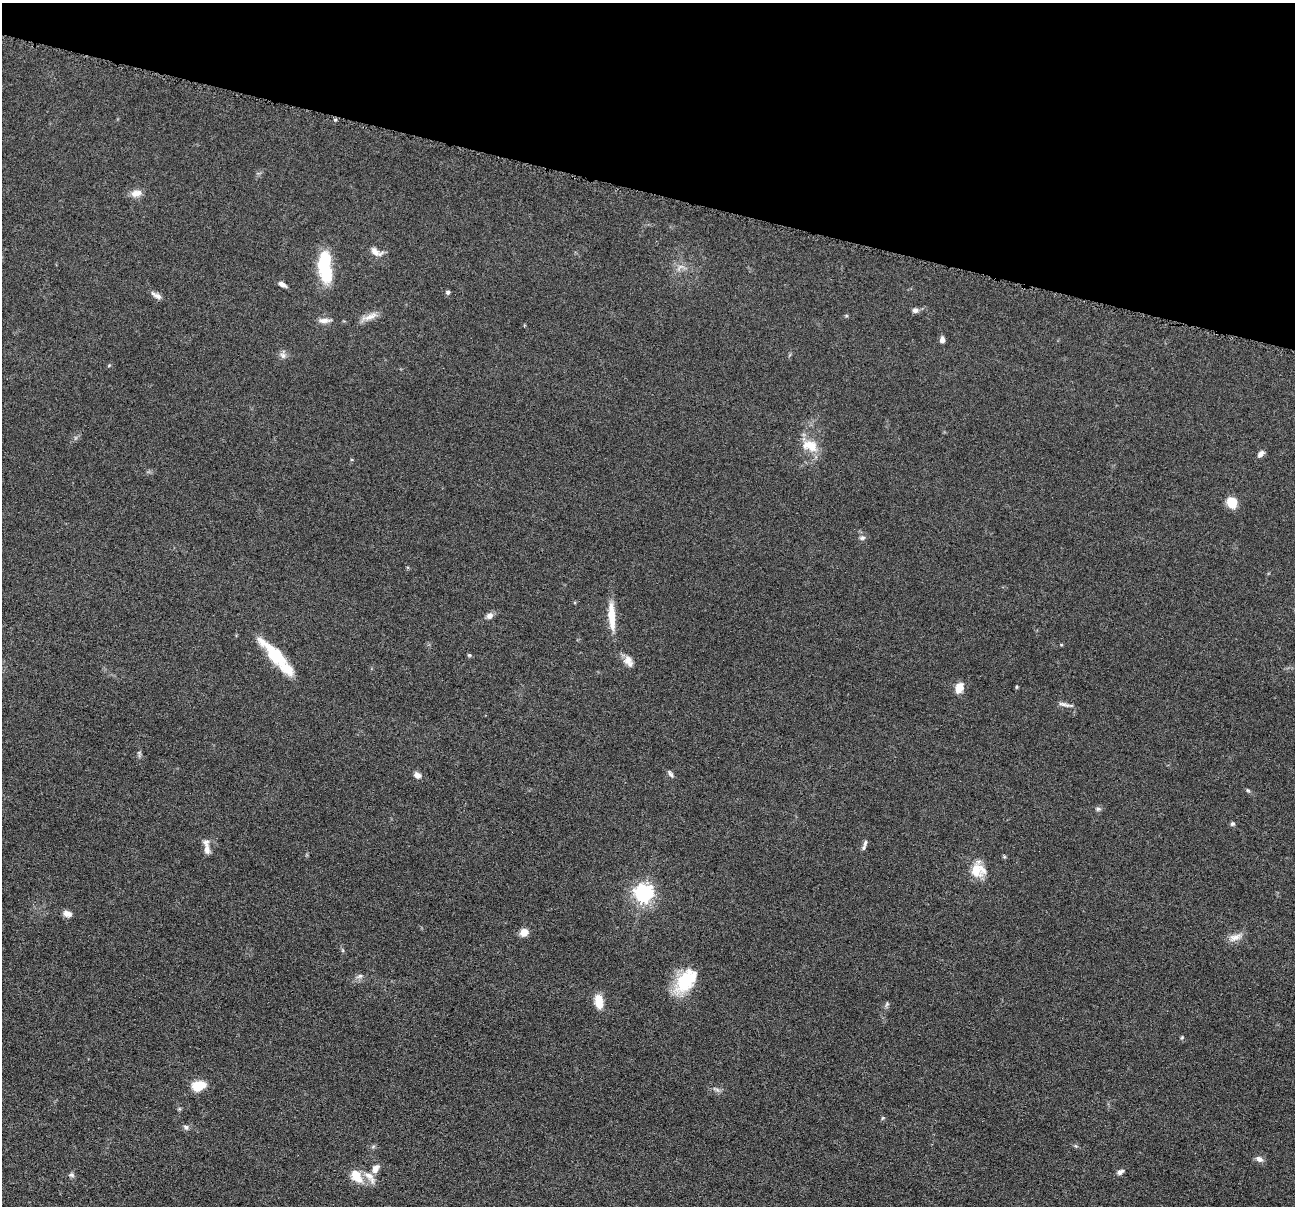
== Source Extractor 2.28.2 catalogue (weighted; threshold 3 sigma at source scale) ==
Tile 2 of 4 x 4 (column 2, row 1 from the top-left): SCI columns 1299-2591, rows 3867-5070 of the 5183 x 5197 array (HDU 1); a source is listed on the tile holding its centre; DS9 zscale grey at full resolution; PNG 1297 x 1208 px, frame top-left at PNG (2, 3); no overlay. Shown black and unused: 16% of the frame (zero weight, under 4 of 8 exposures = <1% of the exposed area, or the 3 px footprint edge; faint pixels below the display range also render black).
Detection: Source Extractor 2.28.2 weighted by HDU 2 'WHT'; one run over the whole footprint, this tile lists its part. Background 0.0365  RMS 0.0036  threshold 0.0148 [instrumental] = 3 sigma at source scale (4.09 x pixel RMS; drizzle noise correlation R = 1.36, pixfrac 0.8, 0.05/0.05 arcsec/px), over >= 5 px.
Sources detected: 54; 1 inside a brighter object's white glare — not listed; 4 inside a brighter listed object's ellipse — not listed separately; the other 49 listed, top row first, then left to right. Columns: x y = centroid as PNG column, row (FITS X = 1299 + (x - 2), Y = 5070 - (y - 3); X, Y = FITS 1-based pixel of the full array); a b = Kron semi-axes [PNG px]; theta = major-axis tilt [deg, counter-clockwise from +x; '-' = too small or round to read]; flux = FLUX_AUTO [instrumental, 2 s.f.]
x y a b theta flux
136 193 14 9 12 2.7
376 252 18 9 -26 2.5
325 272 28 16 -69 13
282 284 9 5 -27 1.4
448 292 5 5 - 0.67
156 295 15 5 -27 1.6
915 310 7 6 - 1.2
370 317 25 7 20 2.7
324 320 16 6 2 1.8
942 340 7 5 87 1.3
283 355 10 6 -45 1.2
810 446 21 14 -20 6.2
1261 454 9 5 43 1.4
1232 502 8 7 - 10
862 538 8 6 12 0.85
490 616 9 7 38 1.5
612 616 37 8 -86 6.7
276 655 47 15 -43 12
469 655 5 5 - 0.43
628 661 15 10 -59 2.6
1016 687 5 3 - 0.33
959 688 13 9 71 3.3
1064 704 21 4 -11 1.3
671 774 11 4 -53 0.86
417 775 10 7 -19 1.6
1248 790 6 5 - 0.47
1098 809 6 5 - 0.69
1232 824 6 5 - 0.61
865 842 8 4 76 0.71
207 849 16 8 -83 2.1
977 870 15 15 - 7.7
644 893 7 7 - 150
67 914 10 7 -18 1.9
524 932 8 7 - 3.2
1235 937 19 8 22 2.6
360 976 8 6 28 1
686 981 31 17 51 15
599 1001 18 10 -81 4.4
887 1004 7 5 47 0.59
1182 1037 5 4 - 0.39
199 1086 16 10 13 5.6
883 1118 5 4 - 0.4
186 1127 7 5 -44 0.87
1076 1146 6 4 -43 0.47
1259 1159 9 7 -24 1.5
375 1168 11 8 60 2.3
1120 1172 9 5 25 1.3
71 1175 8 5 -26 0.76
356 1176 20 12 -53 5.3